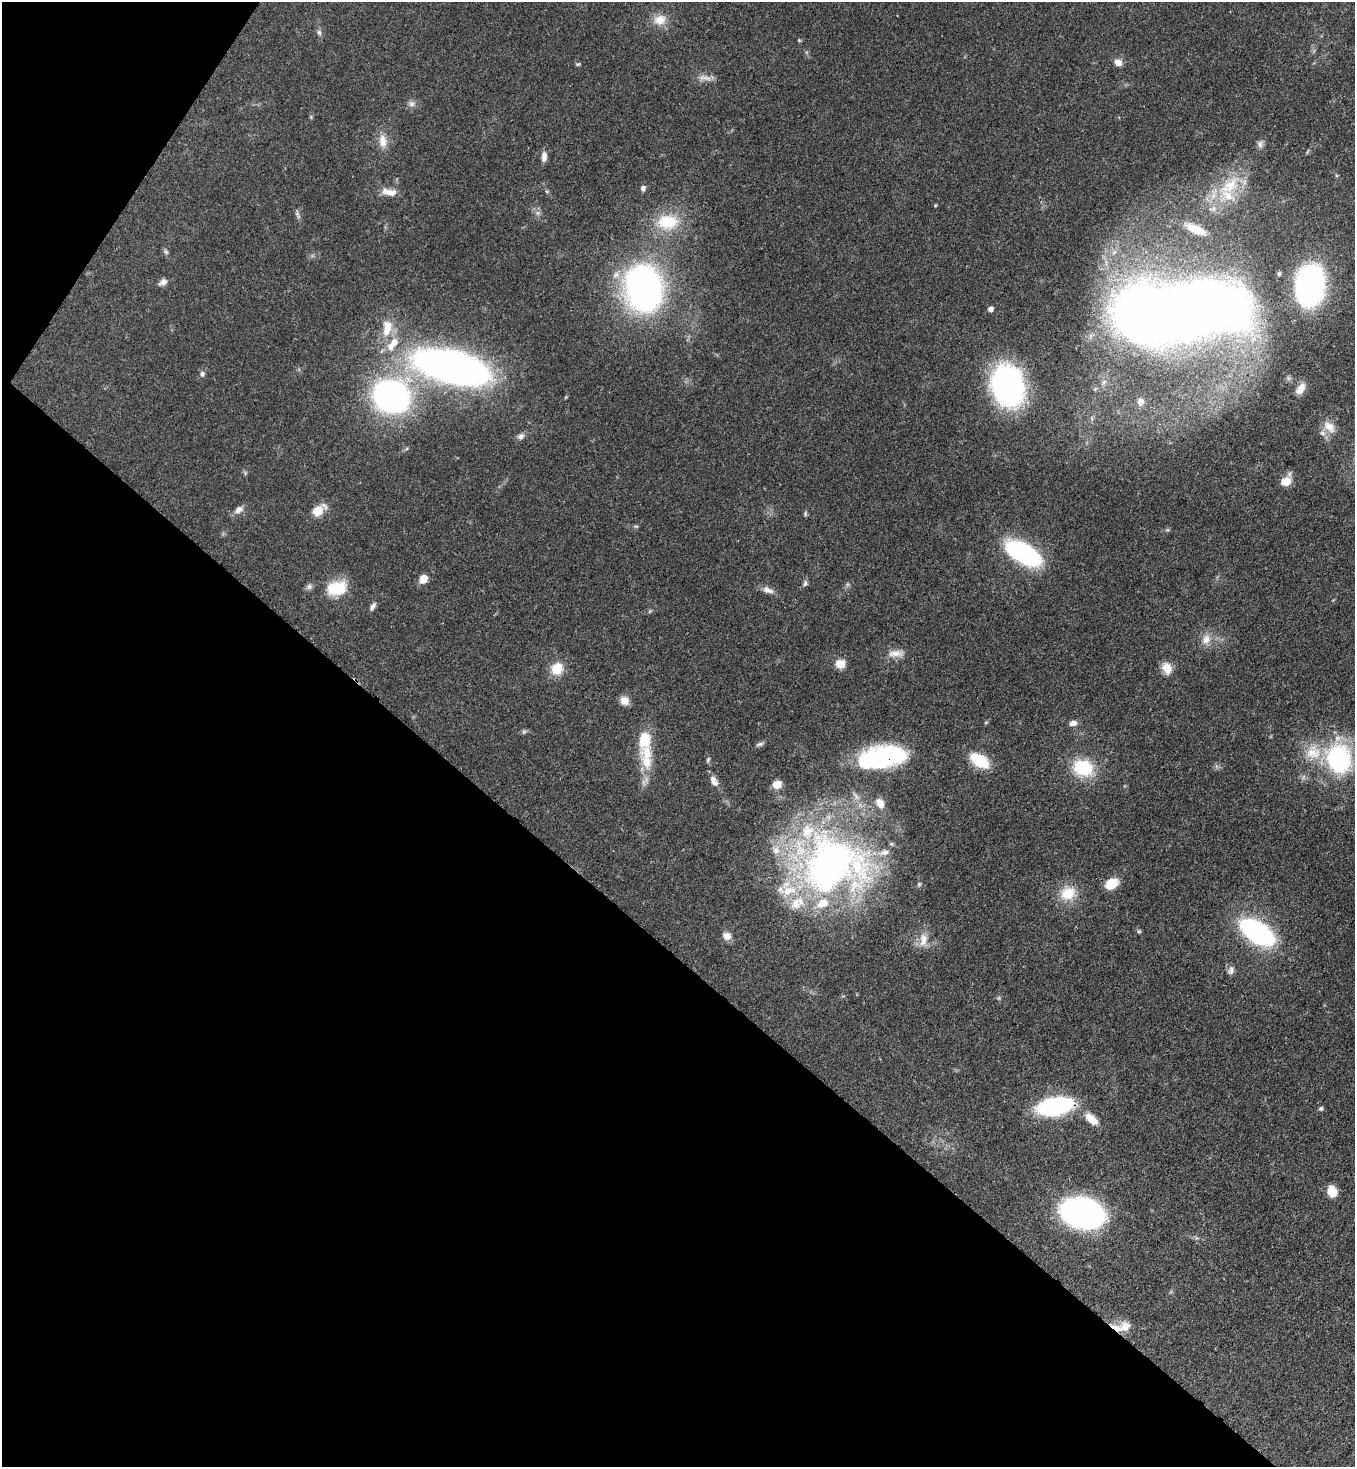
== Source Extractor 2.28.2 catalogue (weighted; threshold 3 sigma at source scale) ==
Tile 9 of 4 x 4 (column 1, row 3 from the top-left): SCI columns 364-1716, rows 1525-2989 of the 6000 x 5978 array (HDU 1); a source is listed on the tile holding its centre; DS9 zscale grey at full resolution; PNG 1357 x 1469 px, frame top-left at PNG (2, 2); no overlay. Shown black and unused: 37% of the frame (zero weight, under 3 of 4 exposures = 7% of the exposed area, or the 3 px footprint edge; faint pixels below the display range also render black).
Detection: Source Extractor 2.28.2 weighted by HDU 2 'WHT'; one run over the whole footprint, this tile lists its part. Background 0.0729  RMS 0.004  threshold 0.018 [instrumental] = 3 sigma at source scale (4.5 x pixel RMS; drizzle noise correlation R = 1.50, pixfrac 1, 0.05/0.05 arcsec/px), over >= 5 px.
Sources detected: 98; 1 inside a brighter object's white glare — not listed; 17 inside a brighter listed object's ellipse — not listed separately; the other 80 listed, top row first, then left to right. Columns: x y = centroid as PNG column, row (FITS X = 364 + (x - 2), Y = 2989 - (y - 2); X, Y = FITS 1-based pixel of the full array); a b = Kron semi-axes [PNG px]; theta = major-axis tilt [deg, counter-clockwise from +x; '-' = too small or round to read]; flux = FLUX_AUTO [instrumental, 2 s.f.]
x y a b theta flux
660 20 18 14 15 5.6
319 32 8 6 -74 1.1
799 40 5 4 - 0.46
1118 62 9 7 -26 2.8
578 64 7 5 20 0.57
706 78 19 6 -18 2.6
411 104 9 8 - 1.6
383 141 18 11 -82 4.7
1260 144 10 8 73 1.6
544 156 13 7 84 2.3
1229 186 37 17 39 18
643 188 7 6 - 1.3
547 191 5 3 - 0.44
389 192 21 8 -11 4
537 213 7 5 90 1.1
297 214 14 5 -70 1.2
667 222 30 21 0 17
1195 229 24 9 -24 7.8
166 252 7 6 - 0.9
1279 273 6 5 - 0.77
163 282 11 7 28 2.1
1310 286 27 18 84 130
643 288 31 24 -79 190
990 309 5 4 - 1.9
1182 312 102 43 9 660
387 328 26 13 82 8.6
452 367 49 20 -15 330
202 374 7 6 - 1.2
1008 386 33 24 -75 120
1300 389 14 8 57 4.3
391 396 23 20 -19 150
1140 402 9 8 - 2.6
1329 427 19 12 -45 4.8
521 436 9 8 - 1.6
1286 481 11 9 15 5.4
239 510 12 7 32 2.5
317 511 16 13 38 5.2
805 513 8 4 82 0.61
636 526 6 5 - 0.59
1167 530 6 4 17 0.57
1023 553 33 16 -30 58
423 579 6 5 - 10
805 583 8 5 79 1
309 586 8 8 - 1.2
337 588 26 17 12 12
768 590 15 8 -21 2.5
372 606 10 5 57 1.6
1206 639 14 11 74 4
896 653 22 9 3 3.9
840 664 9 8 - 5.2
1167 668 13 9 -67 5.4
557 669 16 14 56 7.4
624 701 10 9 - 3.6
1073 723 9 6 11 2
524 732 6 6 - 0.79
644 740 29 14 81 12
760 744 11 5 13 1.1
883 757 48 21 10 59
1339 759 35 28 -74 46
708 760 7 4 63 0.62
979 760 18 10 -32 19
1083 768 27 21 -21 17
713 779 11 9 -51 1.9
777 784 10 8 18 3.9
829 865 84 77 11 190
919 884 5 5 - 0.66
1111 884 12 9 32 8.9
1068 893 21 17 28 9.7
1139 932 6 4 0 0.59
1257 932 28 13 -33 92
727 936 11 10 - 2.8
923 940 18 10 85 4.8
1231 970 12 7 76 1.7
999 998 6 4 89 0.6
1055 1106 23 11 10 75
1321 1108 6 5 - 0.72
1091 1119 20 10 -42 5.6
1332 1191 13 9 -71 5.7
1082 1213 27 18 -13 160
1125 1327 18 14 30 4.3
Overlapping masked pixels (flux is a lower limit): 2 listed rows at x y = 883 757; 1055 1106